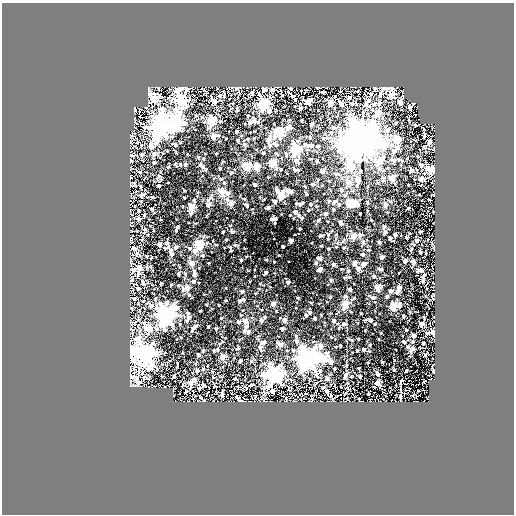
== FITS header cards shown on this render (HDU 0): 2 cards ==
NAXIS1  =                  512 / length of data axis 1
NAXIS2  =                  512 / length of data axis 2

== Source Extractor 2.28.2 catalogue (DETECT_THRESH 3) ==
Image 512 x 512 px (HDU 0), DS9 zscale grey, 1 PNG px = 1 image px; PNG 516 x 516 px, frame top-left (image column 1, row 512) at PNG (2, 3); no overlay
Background -0.034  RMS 0.013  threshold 0.04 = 3 sigma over >= 5 px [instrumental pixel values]
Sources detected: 350; all 350 listed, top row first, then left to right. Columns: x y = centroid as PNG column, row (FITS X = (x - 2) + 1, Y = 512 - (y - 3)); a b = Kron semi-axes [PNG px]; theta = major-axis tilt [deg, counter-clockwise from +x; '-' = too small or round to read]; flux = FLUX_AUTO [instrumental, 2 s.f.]
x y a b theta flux
318 87 3 2 - 0.87
375 88 4 4 - 1.1
385 88 10 5 -12 2.9
236 89 5 4 - 1.4
264 89 4 3 - 4.2
290 89 4 3 - 1.2
177 91 19 6 38 14
323 92 4 2 - 2.3
251 93 3 3 - 2.1
149 94 4 4 - 5.1
370 94 4 3 - 1.7
380 94 8 5 74 2.7
390 95 4 4 - 16
220 96 4 4 - 3.2
292 96 3 3 - 2.2
154 97 4 4 - 50
349 98 3 3 - 2.8
295 99 3 3 - 1.5
311 100 4 3 - 5
368 100 6 5 - 2.6
182 101 5 5 - 99
213 101 5 4 - 7.8
288 102 2 2 - 1.2
306 102 6 3 -31 4.5
385 102 2 2 - 3.1
399 102 5 4 - 3.3
264 103 6 5 - 92
330 103 5 4 - 15
352 103 4 3 - 2
379 103 6 5 - 1.9
342 104 5 5 - 1.9
374 104 5 4 - 1.4
366 105 6 5 - 2.2
145 107 3 3 - 1.1
410 107 4 3 - 4.9
300 108 3 3 - 2
134 110 3 2 - 1.3
161 110 16 9 75 16
236 111 3 3 - 1.1
269 111 4 4 - 2.1
378 113 8 6 26 5.5
254 120 7 4 -70 2.4
301 120 3 2 - 1
212 121 4 4 - 44
176 122 7 6 - 140
249 122 4 3 - 6.4
137 123 3 2 - 2.2
140 123 2 2 - 8
311 124 3 3 - 4.1
415 125 3 3 - 1
160 127 8 6 -1 330
288 127 8 6 32 3.1
333 128 5 4 - 1.7
387 130 4 4 - 4.4
236 132 3 3 - 2.2
278 132 5 5 - 39
214 136 5 4 - 10
270 136 8 5 84 3.1
309 137 4 3 - 0.84
424 137 3 2 - 0.9
323 138 4 4 - 0.93
362 139 11 9 47 2600
157 140 8 6 90 9.3
237 140 3 3 - 1.2
398 140 10 8 68 6.3
131 141 5 5 - 1.1
429 142 6 3 77 3.5
244 144 5 4 - 1.3
275 144 12 5 -25 3
305 144 6 5 - 1.8
175 145 4 4 - 1.1
269 145 6 5 - 2.4
311 145 6 5 - 3.3
383 145 5 4 - 22
151 146 5 5 - 2.9
317 146 4 3 - 0.82
396 147 5 5 - 3.6
434 148 3 2 - 29
295 150 5 5 - 47
394 151 4 3 - 3.4
263 153 2 2 - 0.68
154 154 5 5 - 2
286 154 5 3 - 1.2
136 155 5 3 - 2.5
198 157 4 3 - 0.69
398 159 5 4 - 1.7
142 160 3 2 - 9.2
393 160 5 4 - 1.9
131 161 3 2 - 0.76
296 161 9 5 -50 2.6
317 161 3 3 - 0.88
380 161 7 6 - 13
154 163 3 3 - 1.6
273 163 5 4 - 21
180 164 3 3 - 0.68
185 165 3 3 - 1.1
421 165 4 3 - 2.1
246 166 4 4 - 32
168 167 3 3 - 0.81
203 167 9 4 -38 3.1
257 167 8 5 42 6.5
219 168 3 2 - 0.83
276 168 5 3 - 0.83
351 168 5 5 - 8.3
281 169 3 2 - 1
295 170 7 3 -60 1.2
412 170 4 3 - 4
431 170 5 4 - 32
323 171 6 4 27 1.2
140 172 5 4 - 1.1
231 173 4 3 - 1.2
130 177 3 2 - 22
392 178 5 5 - 7.6
220 179 4 4 - 0.94
358 179 6 6 - 5
421 179 4 3 - 6.2
348 182 5 5 - 6
130 183 3 2 - 2.3
254 184 3 3 - 2.7
312 184 3 3 - 0.82
408 185 2 2 - 0.47
158 186 3 3 - 1.9
140 187 3 2 - 0.94
276 188 4 3 - 0.9
341 190 4 3 - 1.5
288 191 5 3 - 8.8
222 192 4 4 - 19
228 193 5 4 - 1.3
306 194 3 2 - 1
140 195 5 4 - 1.4
280 195 6 5 - 16
345 195 5 4 - 1.4
208 199 10 4 36 1.9
140 201 3 2 - 0.59
275 201 4 3 - 3
328 201 4 3 - 0.82
335 202 8 4 47 1.9
231 203 4 4 - 13
352 203 8 5 -2 14
208 204 4 4 - 2.4
300 204 7 3 8 2.6
310 204 3 2 - 0.9
339 204 4 4 - 1.2
247 205 3 3 - 1.8
386 205 4 3 - 7.4
268 207 3 3 - 1.3
191 208 5 4 - 16
408 208 3 2 - 0.73
152 209 3 3 - 1.4
138 210 3 2 - 0.68
333 210 3 2 - 0.86
295 212 3 3 - 4.6
360 213 3 2 - 0.74
325 214 3 3 - 2.7
144 215 3 2 - 0.83
299 215 3 2 - 0.96
429 215 2 2 - 5.5
302 218 3 3 - 0.99
139 219 4 3 - 1.9
273 219 7 3 8 2.4
318 220 3 3 - 1.9
131 222 3 3 - 6.3
340 223 5 3 - 6.8
177 227 3 3 - 1.5
384 227 4 3 - 1.6
431 229 2 2 - 0.69
144 230 6 3 83 1.5
422 231 4 3 - 4.8
223 232 3 2 - 0.86
232 232 4 4 - 0.97
385 232 4 4 - 0.96
320 235 5 3 - 0.76
360 235 4 3 - 2
395 235 3 3 - 1.8
353 237 4 4 - 14
130 238 4 3 - 0.83
390 238 3 3 - 1.3
428 239 3 3 - 6
417 240 4 3 - 6.3
291 241 4 3 - 7.9
363 242 5 3 - 0.94
379 242 3 3 - 1.1
166 243 4 4 - 1.2
159 244 4 3 - 3.1
199 245 5 4 - 33
283 246 3 2 - 1.1
176 247 3 3 - 2.4
133 248 6 4 -38 2.8
164 248 4 4 - 0.97
189 248 4 3 - 1.1
344 248 3 3 - 0.83
329 249 3 2 - 0.84
171 250 6 6 - 1.8
411 250 3 2 - 0.66
195 251 5 4 - 4.1
420 252 3 3 - 1.2
137 254 5 5 - 1.7
172 254 4 3 - 2.3
362 254 4 3 - 1.2
147 256 2 2 - 0.78
202 256 4 4 - 1.4
381 257 4 3 - 4.1
319 258 5 3 - 1.8
241 260 3 3 - 1
405 261 4 3 - 4.2
413 262 4 3 - 2.8
191 263 4 4 - 9.9
316 263 3 3 - 1.1
354 263 5 4 - 3
333 264 3 3 - 2.6
363 264 8 5 34 3
139 268 11 6 78 3.9
320 269 3 3 - 4.6
341 269 2 2 - 0.55
358 269 4 3 - 4.6
380 269 3 3 - 1.4
133 270 5 4 - 1.8
420 270 5 3 - 2.2
194 271 3 3 - 1.2
348 271 3 3 - 1.2
266 272 3 3 - 2.6
138 273 4 3 - 1.8
135 274 2 2 - 3.6
178 274 3 2 - 1.1
194 274 4 4 - 1.3
424 275 5 3 - 4.8
374 276 3 3 - 1.9
331 280 3 3 - 1.2
193 281 4 3 - 1.1
423 281 3 2 - 0.95
143 282 7 4 -64 3.7
288 282 3 3 - 1.9
161 284 3 2 - 0.86
171 285 3 2 - 0.85
138 288 4 3 - 2.7
187 288 4 4 - 11
378 288 4 4 - 11
399 288 5 4 - 3.6
132 290 3 2 - 3.3
350 290 3 3 - 1.9
433 290 2 2 - 2.7
242 291 3 3 - 1.5
391 291 4 3 - 3.4
189 295 5 3 - 0.9
386 296 3 3 - 1.5
373 297 7 3 -5 1
298 298 3 3 - 0.58
354 298 4 3 - 0.8
134 299 3 3 - 0.99
241 300 7 3 20 3
167 303 4 4 - 4.1
273 304 4 3 - 7.6
345 304 5 4 - 16
151 306 5 5 - 2.8
394 306 4 4 - 21
137 312 3 2 - 0.52
309 312 4 3 - 1.8
188 313 4 4 - 1.3
361 313 2 2 - 0.51
166 315 7 6 - 290
306 315 3 3 - 1.3
139 317 3 3 - 2.2
264 317 4 3 - 1.4
188 318 7 2 58 1.6
315 318 3 3 - 1.3
284 320 4 4 - 3.6
371 320 3 3 - 1.8
245 321 4 4 - 7.6
261 321 4 3 - 1.4
334 321 3 3 - 2.4
238 322 4 3 - 1.2
144 323 4 4 - 1.1
430 323 6 2 -18 3.5
343 324 5 4 - 1.3
421 324 4 3 - 7.4
246 326 5 4 - 1.7
194 328 8 3 47 3
148 329 4 4 - 17
216 329 3 2 - 1.1
282 329 3 3 - 1.6
406 330 3 2 - 0.75
248 332 6 3 -9 3.8
433 332 4 4 - 5.5
427 333 3 3 - 1.8
414 336 4 3 - 6.6
296 341 5 5 - 2.8
264 342 7 4 10 1.8
404 342 3 3 - 1.1
280 344 4 4 - 9.5
370 345 2 2 - 0.67
424 345 6 3 -38 2.4
340 346 2 2 - 0.74
260 347 4 4 - 1.9
321 347 4 4 - 5.5
408 347 4 4 - 1.6
217 350 3 3 - 0.79
364 350 3 3 - 2.6
357 351 2 2 - 0.8
130 352 7 4 -90 35
137 352 8 6 85 31
146 353 8 6 -87 330
425 354 3 2 - 0.86
198 355 3 3 - 1.4
222 358 4 3 - 10
308 359 7 7 - 520
323 360 9 7 -8 24
240 361 3 3 - 1.3
251 361 4 4 - 0.82
382 362 3 2 - 0.86
203 369 3 3 - 0.62
334 369 3 3 - 0.93
197 370 3 3 - 1.1
394 370 3 2 - 0.62
406 371 3 2 - 1.2
434 371 3 3 - 9.5
274 374 7 6 - 190
345 374 4 4 - 1
378 374 4 3 - 3.3
264 375 7 6 - 5.3
173 376 3 2 - 0.74
360 376 3 3 - 1.7
344 377 4 2 - 0.48
137 378 6 5 - 3.9
235 379 3 2 - 0.92
327 379 3 3 - 2.5
423 382 2 2 - 0.5
191 383 4 4 - 9.8
377 383 4 4 - 3.3
203 385 4 3 - 1.1
251 385 3 3 - 1.4
148 386 2 2 - 1.2
289 387 3 2 - 4
394 387 2 2 - 0.67
322 388 3 3 - 1.9
346 388 3 2 - 2.6
374 388 2 2 - 7
193 390 3 2 - 1.9
272 391 4 3 - 7.9
327 391 4 4 - 1.5
185 392 3 2 - 0.78
400 394 11 2 88 2.2
222 395 4 4 - 1.3
255 395 3 2 - 9.8
385 396 2 2 - 1.9
200 397 3 2 - 0.73
237 398 5 3 - 2.7
347 398 3 2 - 1.9
333 399 5 3 - 0.97
204 400 3 2 - 0.81
240 401 3 3 - 2.1